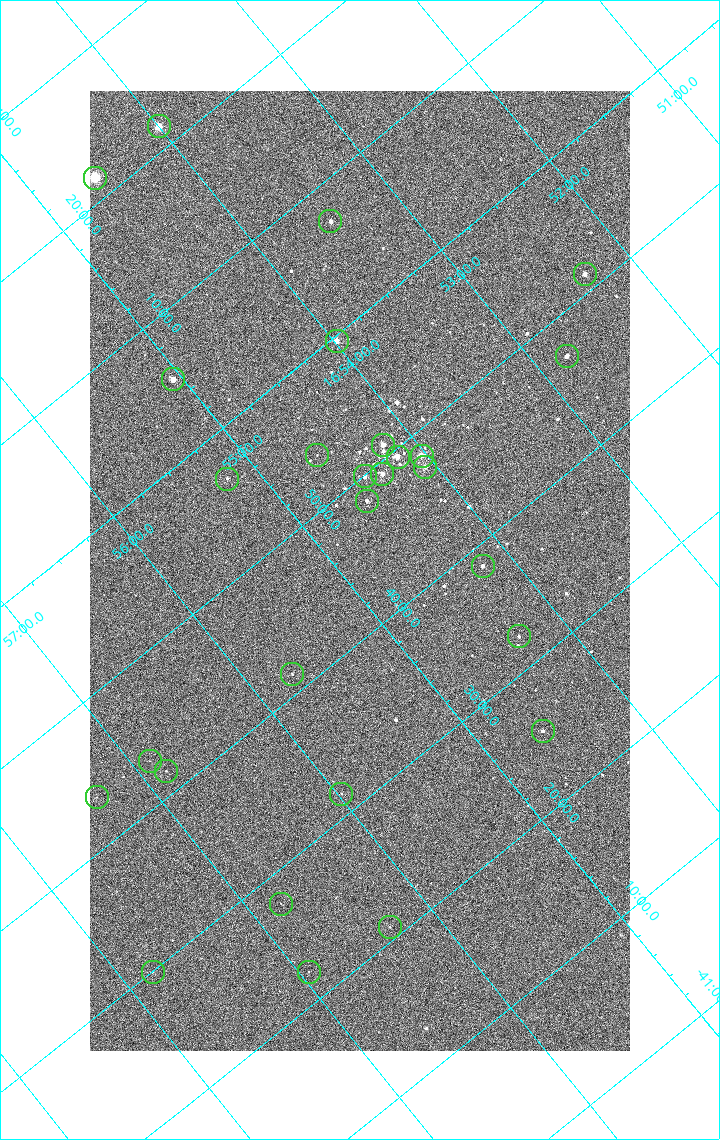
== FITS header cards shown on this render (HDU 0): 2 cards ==
NAXIS1  =                 1080 / length of data axis 1
NAXIS2  =                 1920 / length of data axis 2

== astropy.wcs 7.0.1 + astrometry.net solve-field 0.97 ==
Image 1080 x 1920 px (HDU 0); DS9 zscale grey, zoomed out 1/2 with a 90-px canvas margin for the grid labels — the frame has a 2x2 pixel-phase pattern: neighbouring pixels differ more than pixels two apart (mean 1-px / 2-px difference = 1.285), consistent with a one-shot-colour (mosaic) sensor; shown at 1/2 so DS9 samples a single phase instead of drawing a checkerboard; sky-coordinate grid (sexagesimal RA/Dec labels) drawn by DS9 from the SOLVED WCS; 28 Tycho-2 reference stars matched to detected sources circled (green)
Header WCS: none
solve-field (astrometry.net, Tycho-2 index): SOLVED blind (the file carries no WCS)
Solved WCS: RA---TAN-SIP/DEC--TAN-SIP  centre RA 16:54:53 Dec -41:44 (253.72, -41.74 deg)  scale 2.37 arcsec/px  FOV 42.7' x 76.0'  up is -141 deg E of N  parity flipped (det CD > 0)
(file carries no celestial WCS; the grid is the blind solution)
Tycho-2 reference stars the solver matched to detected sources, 28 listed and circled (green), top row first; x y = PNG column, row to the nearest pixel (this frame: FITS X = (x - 90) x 2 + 1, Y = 1920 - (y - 91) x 2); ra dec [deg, ICRS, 3 dp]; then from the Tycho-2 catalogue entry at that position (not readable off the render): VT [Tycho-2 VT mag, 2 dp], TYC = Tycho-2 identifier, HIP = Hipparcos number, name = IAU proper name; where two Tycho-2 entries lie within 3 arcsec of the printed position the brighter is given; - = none
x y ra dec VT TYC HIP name
158 126 253.499 -42.362 4.82 7876-2743-1 82671 -
95 178 253.646 -42.361 3.76 7876-2871-1 82729 -
330 222 253.369 -42.121 7.31 7876-1152-1 - -
584 274 253.080 -41.855 6.51 7876-2659-1 82543 -
336 341 253.495 -41.994 6.38 7876-309-1 82669 -
566 356 253.197 -41.786 7.01 7876-2053-1 - -
173 380 253.764 -42.091 6.35 7876-2597-1 82783 -
383 445 253.549 -41.849 6.39 7876-2229-1 - -
317 456 253.650 -41.894 9.98 7876-253-1 - -
422 456 253.508 -41.806 5.47 7876-2191-1 82676 -
398 457 253.542 -41.825 6.07 7876-2204-1 82691 -
425 467 253.515 -41.792 6.56 7876-2254-1 - -
382 474 253.582 -41.820 6.62 7876-2640-1 82706 -
365 476 253.608 -41.832 7.44 7876-2319-1 - -
227 479 253.801 -41.944 9.16 7876-1486-1 - -
367 502 253.633 -41.805 7.76 7876-1997-1 - -
482 566 253.548 -41.642 7.21 7876-2339-1 - -
519 636 253.576 -41.540 8.52 7876-1880-1 - -
292 674 253.929 -41.690 9.45 7876-1772-1 - -
543 732 253.649 -41.423 8.08 7876-2472-1 - -
150 762 254.222 -41.719 10.94 7876-2588-1 - -
166 772 254.210 -41.695 10.00 7876-2426-1 - -
341 794 253.994 -41.527 10.16 7876-2126-1 - -
96 797 254.334 -41.726 10.46 7876-2739-1 - -
280 904 254.199 -41.464 10.79 7876-2221-1 - -
390 927 254.075 -41.350 10.73 7876-1756-1 - -
152 972 254.451 -41.499 10.62 7876-2486-1 - -
309 972 254.236 -41.370 10.62 7876-1948-1 - -